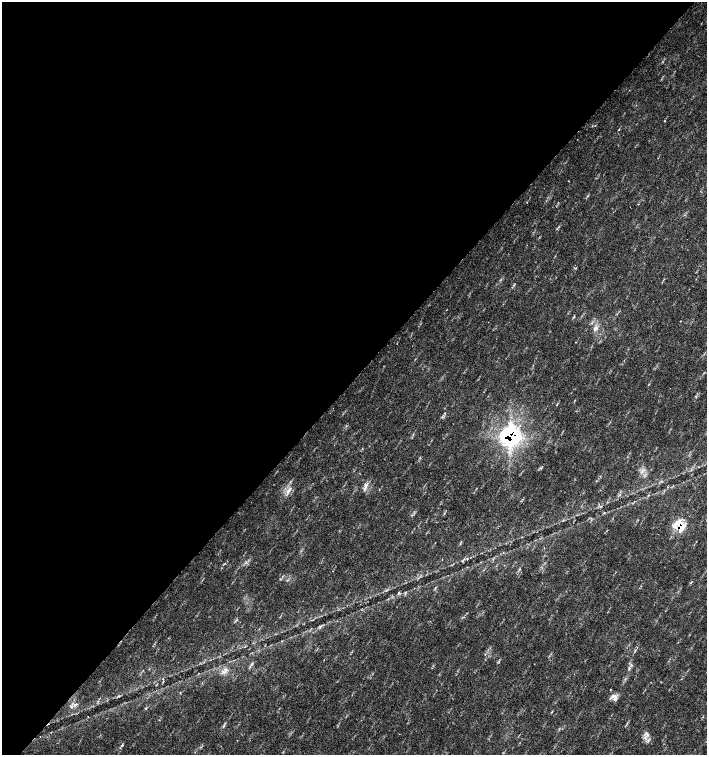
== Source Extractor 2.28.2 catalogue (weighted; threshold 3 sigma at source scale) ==
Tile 5 of 4 x 4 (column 1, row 2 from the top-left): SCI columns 226-1634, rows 3013-4517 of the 6023 x 6029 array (HDU 1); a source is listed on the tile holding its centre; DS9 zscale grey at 2 x 2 block average (1 PNG px = mean of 2 x 2 image px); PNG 709 x 757 px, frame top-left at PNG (2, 2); no overlay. Shown black and unused: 50% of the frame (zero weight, under 2 of 3 exposures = <1% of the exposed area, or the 3 px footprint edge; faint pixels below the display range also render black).
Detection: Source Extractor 2.28.2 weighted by HDU 2 'WHT'; one run over the whole footprint, this tile lists its part. Background 0.0334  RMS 0.0041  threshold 0.0185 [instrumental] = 3 sigma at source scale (4.5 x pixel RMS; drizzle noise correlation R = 1.50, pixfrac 1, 0.0396/0.0396 arcsec/px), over >= 5 px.
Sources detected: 28; all 28 listed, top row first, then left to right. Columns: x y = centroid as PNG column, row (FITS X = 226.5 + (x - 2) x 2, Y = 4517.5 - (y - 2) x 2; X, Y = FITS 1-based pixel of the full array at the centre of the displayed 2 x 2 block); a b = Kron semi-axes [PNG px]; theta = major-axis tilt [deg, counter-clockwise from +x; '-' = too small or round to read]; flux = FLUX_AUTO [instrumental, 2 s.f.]
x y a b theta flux
664 121 3 2 - 0.45
619 129 3 2 - 0.62
574 317 3 3 - 0.93
680 321 2 2 - 1.3
596 328 7 2 34 1.9
510 436 18 17 - 130
540 468 4 2 - 0.93
642 471 9 2 52 1.5
366 486 9 4 84 3.8
288 491 9 4 59 4.5
601 506 3 2 - 0.87
604 512 3 2 - 0.71
680 526 14 11 -22 20
462 561 4 3 - 1.1
435 588 4 2 - 0.84
405 592 4 2 - 0.93
398 593 3 3 - 0.91
635 650 4 2 - 0.9
629 668 4 2 - 0.86
223 672 6 5 - 3.3
614 697 10 7 -66 5.4
75 705 5 2 - 0.92
71 707 3 3 - 1.8
145 709 3 2 - 0.75
552 712 4 2 - 0.66
88 716 2 2 - 0.38
223 726 5 2 - 0.93
122 745 4 3 - 1
Overlapping masked pixels (flux is a lower limit): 2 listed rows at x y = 510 436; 680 526
Diffuse or blended objects may show on this block-average render without a row.